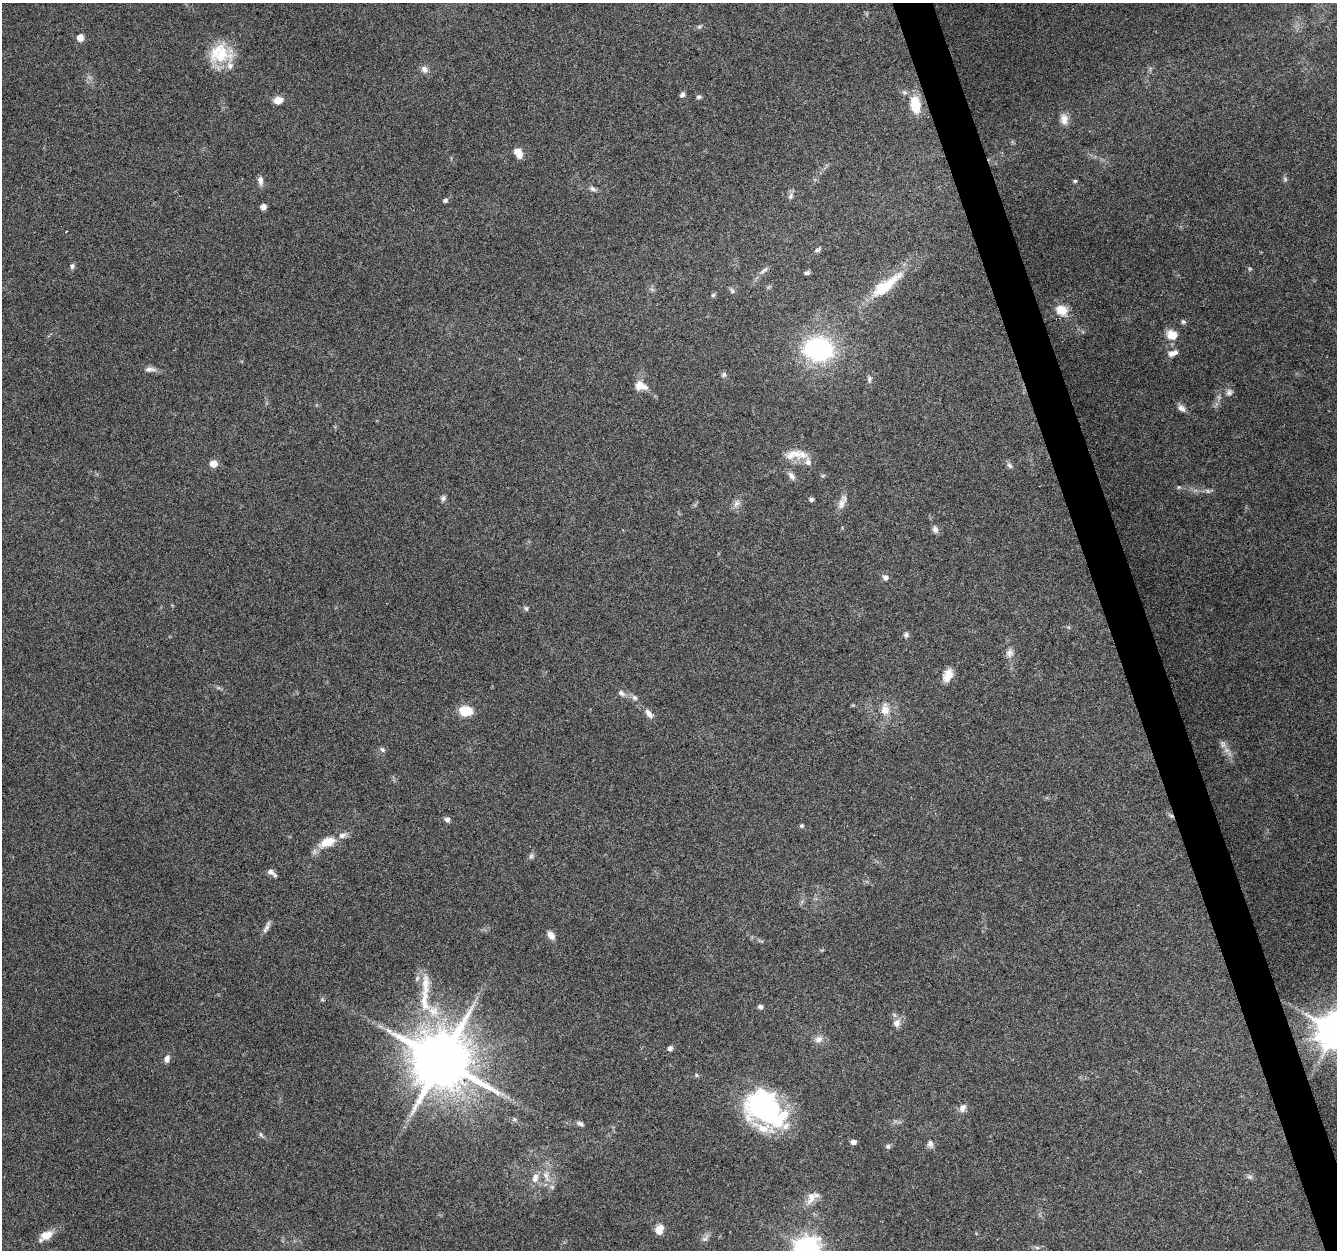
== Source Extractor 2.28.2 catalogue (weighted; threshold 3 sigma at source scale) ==
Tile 6 of 4 x 4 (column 2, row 2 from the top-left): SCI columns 1336-2670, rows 2553-3800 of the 5340 x 5160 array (HDU 1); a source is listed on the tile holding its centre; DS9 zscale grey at full resolution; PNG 1339 x 1252 px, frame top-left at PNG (2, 3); no overlay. Shown black and unused: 3% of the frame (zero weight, under 4 of 8 exposures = <1% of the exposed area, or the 3 px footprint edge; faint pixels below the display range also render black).
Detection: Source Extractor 2.28.2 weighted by HDU 2 'WHT'; one run over the whole footprint, this tile lists its part. Background 0.0853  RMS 0.0039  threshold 0.0161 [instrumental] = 3 sigma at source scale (4.09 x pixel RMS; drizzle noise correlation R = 1.36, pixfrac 0.8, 0.0396/0.0396 arcsec/px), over >= 5 px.
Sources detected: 102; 1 too faint to see at this stretch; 1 inside a brighter object's white glare — not listed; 6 inside a brighter listed object's ellipse — not listed separately; the other 94 listed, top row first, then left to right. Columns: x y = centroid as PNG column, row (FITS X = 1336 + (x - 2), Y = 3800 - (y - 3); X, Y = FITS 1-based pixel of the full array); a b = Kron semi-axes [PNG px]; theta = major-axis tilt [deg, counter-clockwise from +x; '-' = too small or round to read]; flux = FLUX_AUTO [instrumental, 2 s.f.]
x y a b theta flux
699 27 7 5 18 0.72
80 37 8 7 - 2.7
221 54 33 21 16 14
424 69 10 8 -51 1.9
682 94 7 5 49 1
699 97 6 5 - 0.73
278 100 10 8 16 3.2
915 105 23 12 -83 9.8
1064 119 14 10 -83 3.1
518 153 10 7 -62 4.2
260 180 11 6 -85 1.7
1075 181 5 5 - 0.5
593 189 9 6 -32 1.2
790 196 10 7 59 1.2
445 200 6 5 - 0.75
263 207 6 5 - 1.6
66 231 3 2 - 0.28
818 249 8 5 28 0.8
72 266 7 5 75 0.88
764 270 14 5 39 1.3
807 273 7 5 13 0.82
886 285 51 14 37 16
732 291 8 5 -63 0.84
713 295 5 5 - 0.62
1062 310 15 12 -28 5.7
1183 322 7 6 - 0.71
1172 335 12 10 -24 5
818 349 26 21 -6 53
1173 353 13 7 20 2.1
150 369 16 6 0 1.9
724 375 7 6 - 0.82
869 379 10 6 87 1
641 386 17 11 -20 4
1229 392 9 8 - 1.4
1182 408 12 7 -43 1.7
793 454 28 13 7 6
214 464 8 7 - 3.1
1009 465 9 6 -50 1.1
823 475 6 3 19 0.47
791 476 13 7 -54 1.8
1179 487 6 5 - 0.54
1207 491 7 5 -60 0.75
443 498 8 7 - 0.99
811 499 5 4 - 1
736 503 12 7 55 1.8
841 504 17 9 74 2.7
935 529 10 7 -73 1.4
885 577 8 7 - 1.4
526 608 7 5 -57 0.72
906 635 7 6 - 1
1009 653 11 10 - 2
948 675 18 11 67 4.1
621 693 10 7 -34 1.6
635 698 9 7 -43 1.2
885 709 20 12 89 5
466 711 13 9 -10 8.8
649 714 13 7 -58 2
1223 744 12 7 -76 1.8
382 750 8 6 -34 0.96
1171 816 7 4 -2 0.73
447 819 6 6 - 1.3
802 826 5 5 - 0.6
327 842 19 11 22 6.8
531 856 10 5 74 0.97
270 872 10 8 -31 1.7
267 927 18 5 63 1.6
551 935 10 7 -51 2.3
425 985 40 11 87 9.5
760 1006 5 5 - 1.2
433 1011 19 16 -52 9.5
897 1023 12 10 66 2.5
1336 1031 11 11 - 960
818 1039 12 9 2 2.3
670 1048 5 5 - 1.4
167 1059 9 7 69 1.8
441 1060 17 16 - 2400
696 1075 6 4 -88 0.48
766 1107 46 32 -35 61
963 1108 12 8 61 1.9
514 1119 6 5 - 0.7
580 1124 9 5 -24 1
261 1135 11 4 -50 0.8
853 1142 6 5 - 1.6
930 1144 10 8 88 1.6
888 1146 7 7 - 0.77
546 1176 16 8 -79 3.7
1250 1177 8 6 -31 1
535 1178 13 9 80 3.1
811 1198 19 10 68 4
659 1230 10 8 64 3.9
46 1235 14 9 21 5.1
705 1239 9 6 38 1.3
1037 1247 7 4 -2 0.71
806 1248 9 9 - 260
Overlapping masked pixels (flux is a lower limit): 1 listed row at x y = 1171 816
Isophote crosses this tile's border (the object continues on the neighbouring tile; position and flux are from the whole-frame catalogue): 2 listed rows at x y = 1336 1031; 806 1248